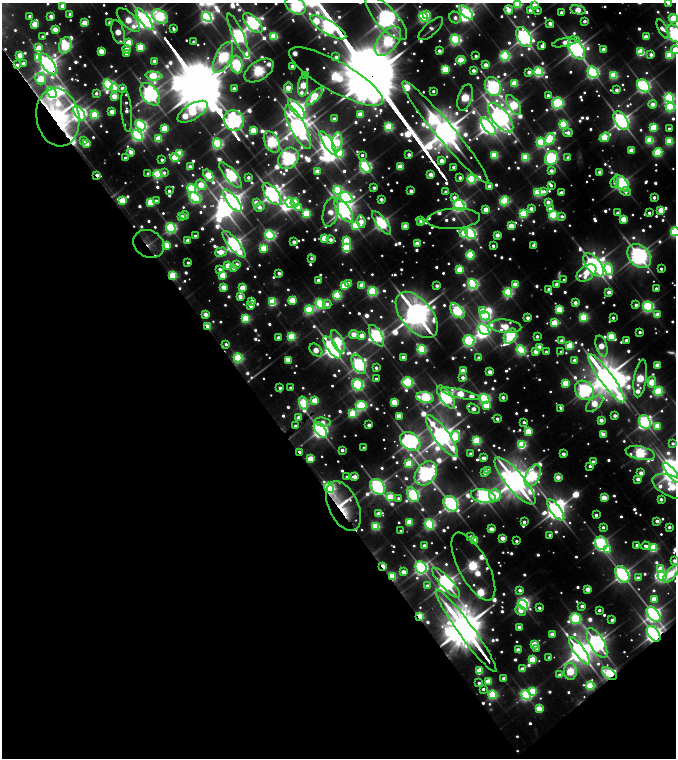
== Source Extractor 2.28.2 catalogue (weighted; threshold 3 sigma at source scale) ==
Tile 14 of 4 x 4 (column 2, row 4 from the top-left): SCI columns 1788-3135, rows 205-1716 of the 6353 x 6353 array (HDU 1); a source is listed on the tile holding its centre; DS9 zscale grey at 2 x 2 block average (1 PNG px = mean of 2 x 2 image px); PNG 678 x 760 px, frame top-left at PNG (2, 3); each listed source drawn as its Kron ellipse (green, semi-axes under 4 px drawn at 4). Shown black and unused: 39% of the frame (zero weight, under 3 of 6 exposures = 10% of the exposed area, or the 3 px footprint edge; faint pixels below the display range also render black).
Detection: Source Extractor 2.28.2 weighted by HDU 2 'WHT'; one run over the whole footprint, this tile lists its part. Background 0.0859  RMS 0.01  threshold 0.0421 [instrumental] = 3 sigma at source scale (4.09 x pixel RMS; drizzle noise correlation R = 1.36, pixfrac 0.8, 0.05/0.05 arcsec/px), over >= 5 px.
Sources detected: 1142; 140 too faint to see at this stretch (2 x 2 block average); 18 inside a brighter object's white glare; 13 cosmic-ray / hot-pixel residue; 4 long thin detections or spike segments (spike, bleed or trail) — neither listed nor drawn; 24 inside a brighter listed object's ellipse — not listed separately; of the other 943, all 500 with FLUX_AUTO >= 26.5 (the completeness limit of this list) listed and drawn (443 fainter detections not listed), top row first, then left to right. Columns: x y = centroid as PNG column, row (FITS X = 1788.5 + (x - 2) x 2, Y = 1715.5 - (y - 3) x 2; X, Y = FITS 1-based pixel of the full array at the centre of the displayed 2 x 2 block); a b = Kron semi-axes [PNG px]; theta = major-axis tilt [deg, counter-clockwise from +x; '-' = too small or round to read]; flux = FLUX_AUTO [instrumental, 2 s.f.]
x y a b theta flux
668 3 4 3 - 31
517 4 4 4 - 820
534 5 3 3 - 160
63 6 3 3 - 150
296 6 11 7 -34 2300
509 10 4 4 - 170
530 10 3 3 - 56
537 10 3 2 - 29
578 10 8 4 -12 260
561 12 2 2 - 32
466 13 9 4 -46 1800
70 14 3 2 - 51
427 14 4 3 - 71
30 16 2 2 - 31
51 16 3 3 - 88
160 16 9 6 -36 1400
207 17 5 4 - 1900
424 17 5 4 - 1400
386 18 28 10 -47 5700
455 18 6 5 - 67
673 18 5 4 - 470
144 19 13 4 -54 4700
128 20 15 7 -46 400
584 21 3 2 - 50
85 23 3 3 - 270
110 23 3 3 - 88
253 23 13 6 -47 3300
550 23 3 3 - 72
35 24 3 3 - 230
328 27 20 6 -31 3700
55 29 3 3 - 140
174 29 3 2 - 32
431 29 15 6 42 37
663 29 10 4 -63 81
118 32 12 6 -71 260
675 33 10 6 -53 2200
238 36 24 5 -66 3200
274 36 4 3 - 630
43 37 2 2 - 26
524 37 11 6 -61 3800
646 37 3 3 - 130
455 39 5 4 - 1500
388 41 17 9 52 1600
129 42 4 3 - 270
194 42 2 2 - 37
566 42 14 3 13 120
65 45 8 6 70 1300
542 46 3 3 - 53
39 47 3 3 - 150
140 47 4 3 - 540
127 49 4 3 - 89
576 49 11 6 -55 4400
603 49 3 3 - 99
675 50 4 4 - 220
101 51 3 3 - 200
439 51 3 3 - 65
641 52 3 3 - 650
126 54 3 2 - 35
651 54 3 3 - 57
20 55 3 3 - 220
670 55 4 3 - 580
476 56 2 2 - 33
505 56 4 4 - 1100
38 57 3 3 - 240
223 57 17 8 64 1600
336 57 3 2 - 36
461 60 4 3 - 360
155 61 3 3 - 86
23 63 2 2 - 40
48 64 13 5 -55 4900
237 64 9 6 -81 1400
17 65 2 2 - 31
486 65 3 3 - 120
292 66 3 3 - 85
445 69 3 3 - 550
259 70 16 9 33 1700
473 71 3 3 - 69
529 72 3 3 - 76
539 72 4 4 - 1100
593 72 6 4 -53 2000
305 75 2 2 - 39
614 75 4 3 - 630
153 76 8 4 -4 730
336 77 53 15 -29 1800
41 79 6 5 - 290
515 83 3 3 - 390
108 84 6 4 -65 1800
303 86 10 5 85 420
644 86 7 5 -48 2300
493 87 10 7 -63 2800
115 88 4 3 - 43
122 88 3 3 - 73
288 88 5 3 - 190
234 89 3 3 - 76
617 90 2 2 - 58
433 91 2 2 - 29
52 93 6 3 -54 1700
96 93 3 2 - 31
150 94 12 8 -54 4100
548 95 3 3 - 49
114 96 3 3 - 160
314 96 11 4 46 700
465 97 14 7 71 740
669 98 5 4 - 1300
558 103 6 5 - 1600
653 104 4 3 - 110
514 105 11 5 -59 820
670 107 4 4 - 850
297 109 12 5 -50 4100
127 111 21 5 -85 58
112 112 3 3 - 170
193 112 17 7 31 1100
79 113 8 4 -53 3200
360 114 3 3 - 200
95 115 4 4 - 670
58 117 29 21 -79 1300
500 118 18 8 -51 7300
334 119 3 3 - 80
234 120 11 9 -53 4100
621 120 10 6 -56 4100
563 124 4 4 - 800
140 125 6 4 -48 1700
488 126 10 4 -52 2400
298 127 24 7 -63 6500
389 127 4 4 - 870
654 127 3 3 - 470
165 128 3 3 - 370
669 129 2 2 - 30
253 131 3 3 - 340
445 132 66 9 -50 16000
568 133 5 3 - 69
137 135 6 4 -46 1500
605 137 5 3 - 450
159 139 4 3 - 360
550 139 6 4 60 790
83 140 3 3 - 38
650 140 4 4 - 580
669 141 4 4 - 550
272 142 11 7 -62 1600
337 142 10 5 83 360
541 142 4 4 - 830
328 143 14 4 -56 4200
86 144 3 3 - 190
217 144 5 4 - 1300
631 150 3 3 - 150
131 152 3 3 - 110
658 152 5 4 - 620
180 153 3 3 - 380
340 153 4 4 - 510
362 155 2 2 - 31
409 155 2 2 - 50
494 155 3 3 - 580
525 157 4 4 - 710
568 157 3 3 - 58
125 158 2 2 - 33
175 158 4 3 - 490
288 158 11 9 53 3100
551 158 7 6 - 1900
162 160 2 2 - 34
442 161 3 3 - 120
190 167 3 2 - 63
365 167 7 4 -56 1800
400 167 3 3 - 260
453 167 2 2 - 30
317 171 3 3 - 150
551 171 3 3 - 73
600 172 3 3 - 93
164 173 4 3 - 32
148 174 3 2 - 44
158 174 4 4 - 880
97 175 3 2 - 54
208 175 7 4 -53 570
231 175 16 5 -50 2200
431 175 3 3 - 130
248 177 2 2 - 41
460 178 3 3 - 49
471 179 4 4 - 1100
615 182 5 3 - 40
622 183 10 5 -51 2200
201 185 6 5 - 210
551 185 3 3 - 28
490 186 3 3 - 100
374 188 2 2 - 43
192 189 4 4 - 1100
338 190 4 4 - 940
169 191 3 2 - 36
411 191 3 2 - 66
544 191 3 3 - 32
446 192 4 3 - 35
538 192 4 4 - 730
561 192 2 2 - 33
626 192 5 4 - 38
272 194 13 6 -53 5200
654 197 3 2 - 52
195 198 6 4 -41 1200
346 198 6 5 - 1300
455 198 3 3 - 56
381 199 3 2 - 55
123 200 3 3 - 340
156 201 3 3 - 45
232 201 14 5 -52 5000
504 201 4 4 - 890
151 202 3 3 - 450
256 202 4 3 - 94
548 202 4 3 - 71
290 203 5 3 - 1500
295 203 4 3 - 140
459 205 6 5 - 1900
259 207 5 3 - 66
299 207 4 3 - 150
531 209 3 3 - 72
550 209 3 3 - 61
344 210 14 6 -55 5300
486 210 3 3 - 190
661 210 4 3 - 220
330 212 15 7 77 160
306 213 3 3 - 660
618 213 3 3 - 68
649 213 2 2 - 40
523 214 4 4 - 730
185 215 4 2 - 33
553 215 4 4 - 850
182 216 3 2 - 42
562 216 3 3 - 31
453 219 27 10 4 93
624 219 3 3 - 230
421 220 3 2 - 63
361 222 6 3 -82 140
382 223 14 5 -52 2500
421 223 3 2 - 42
356 226 4 3 - 430
405 226 3 3 - 150
511 226 3 3 - 210
171 228 5 4 - 1400
675 232 4 4 - 940
464 233 5 3 - 250
470 233 6 4 -56 1700
270 235 5 4 - 1400
497 235 3 3 - 100
195 236 2 2 - 42
325 238 3 3 - 350
188 240 3 3 - 87
331 240 3 3 - 49
347 240 4 3 - 310
294 242 3 2 - 67
149 244 16 13 -28 62
234 244 17 5 -50 3700
417 244 3 3 - 130
166 245 3 3 - 390
534 245 3 3 - 49
493 246 2 2 - 40
346 247 4 4 - 760
264 248 4 3 - 460
221 252 6 4 18 200
470 255 4 3 - 590
639 256 13 10 -46 5200
312 258 2 2 - 30
188 263 2 2 - 27
237 264 3 3 - 31
593 265 14 7 -51 4600
228 266 3 3 - 220
234 268 3 3 - 90
220 269 3 3 - 40
460 269 3 3 - 340
609 269 6 4 -78 510
661 269 2 2 - 27
279 273 3 2 - 53
586 273 11 7 37 240
223 275 3 3 - 320
173 276 4 3 - 640
318 280 3 2 - 44
564 280 2 2 - 37
349 283 3 3 - 83
473 284 5 4 - 1500
557 284 3 3 - 99
362 285 3 3 - 210
515 285 3 3 - 200
344 286 3 3 - 360
437 286 2 2 - 41
223 287 3 3 - 170
243 288 3 3 - 250
656 288 2 2 - 30
549 289 3 3 - 74
372 291 4 4 - 1000
508 292 4 4 - 980
609 292 3 3 - 87
337 296 4 4 - 740
240 297 3 3 - 100
292 300 3 3 - 270
252 301 3 2 - 60
272 302 4 3 - 670
575 303 3 3 - 71
320 304 5 4 - 1100
327 304 4 3 - 47
251 305 3 3 - 77
636 305 3 3 - 43
648 307 5 4 - 1400
559 309 3 3 - 340
309 310 4 4 - 830
457 311 9 5 -46 1600
483 311 4 4 - 190
206 314 3 3 - 98
417 315 27 15 -50 14000
657 315 3 3 - 110
485 316 5 4 - 900
584 317 4 4 - 730
246 318 4 3 - 650
528 318 3 3 - 62
613 318 2 2 - 30
555 323 3 3 - 410
207 326 4 2 - 280
505 326 16 6 -6 320
484 329 6 3 -48 1500
640 332 2 2 - 30
354 334 4 3 - 180
362 336 3 3 - 200
376 336 12 5 -60 2800
510 336 8 6 57 1700
537 336 2 2 - 40
611 336 3 3 - 340
292 337 4 3 - 690
279 338 3 3 - 61
626 340 3 2 - 59
338 341 12 5 -66 380
469 341 6 5 - 1500
562 341 3 3 - 110
226 344 3 2 - 27
570 346 3 3 - 440
601 346 11 5 -73 230
332 347 13 5 -55 4400
539 347 3 3 - 190
422 349 4 3 - 1000
316 350 7 5 -44 200
521 350 5 4 - 940
536 352 3 3 - 110
546 352 3 3 - 34
561 352 2 2 - 28
238 358 4 4 - 860
403 358 4 2 - 91
479 358 3 3 - 74
288 360 3 3 - 220
575 360 3 3 - 90
359 364 10 6 -59 2400
657 365 3 3 - 130
376 368 3 2 - 40
463 371 3 3 - 200
490 372 3 3 - 99
463 377 3 3 - 42
607 378 29 6 -54 15000
640 378 19 6 81 730
376 379 3 2 - 35
408 382 5 5 - 1200
652 382 6 3 86 400
566 383 3 3 - 320
358 385 6 5 - 1400
280 388 3 3 - 27
291 388 2 2 - 32
584 390 10 8 -50 2500
658 391 5 4 - 800
460 394 20 4 -13 700
425 397 9 5 -9 1400
446 397 13 5 -55 3100
503 397 3 2 - 58
484 399 5 4 - 1400
315 401 4 3 - 300
394 402 3 3 - 270
303 403 6 4 -75 990
595 404 10 5 42 290
361 406 5 4 - 1100
486 406 4 3 - 180
561 408 4 2 - 32
474 409 7 4 -27 94
353 414 4 4 - 660
399 416 3 3 - 170
615 416 2 2 - 49
299 418 3 3 - 85
497 419 3 2 - 36
601 420 3 3 - 100
323 422 8 4 -9 66
524 422 3 3 - 31
645 422 7 5 -58 2400
369 425 3 2 - 61
296 426 3 2 - 34
657 426 3 3 - 280
320 430 9 5 -53 3400
528 432 3 3 - 360
603 434 3 3 - 87
442 436 25 7 -54 7900
456 437 6 4 86 540
410 441 11 8 -37 3900
477 441 4 3 - 760
673 443 2 2 - 27
522 445 4 4 - 770
364 448 2 2 - 41
342 450 2 2 - 53
300 452 3 2 - 87
470 453 2 2 - 28
640 453 14 6 -13 1600
563 454 3 3 - 62
484 458 3 3 - 77
311 459 3 3 - 310
593 462 3 3 - 94
409 464 4 4 - 470
590 466 3 3 - 28
488 470 3 3 - 44
485 472 3 3 - 60
426 473 13 9 52 3800
641 473 3 3 - 73
672 473 12 4 -51 4800
533 476 12 7 64 1300
347 477 2 2 - 30
355 477 3 2 - 73
558 477 3 3 - 120
638 479 3 3 - 80
515 481 29 9 -50 13000
378 487 9 6 -51 3100
672 487 21 10 -24 580
329 488 5 3 - 1300
413 495 8 5 -59 1700
495 495 6 6 - 670
483 496 13 6 -11 2800
390 497 3 3 - 340
399 498 3 2 - 38
604 498 3 3 - 190
661 499 3 3 - 42
451 504 8 6 -49 3200
344 506 26 15 -65 210
556 510 13 5 -53 5000
379 514 3 3 - 120
596 515 2 2 - 37
657 521 3 2 - 53
409 522 3 3 - 400
524 522 3 2 - 42
429 524 5 4 - 1300
376 526 3 3 - 690
603 527 3 3 - 33
669 527 3 2 - 41
491 529 3 3 - 120
401 531 2 2 - 27
550 535 3 2 - 29
471 537 3 3 - 40
502 538 3 3 - 110
475 540 4 3 - 250
516 541 2 2 - 27
601 543 7 6 - 1900
637 545 2 2 - 36
424 546 3 3 - 76
646 546 4 3 - 34
653 548 4 4 - 640
607 549 4 4 - 300
674 561 3 2 - 34
383 566 3 2 - 210
421 567 6 5 - 2400
473 567 37 14 -62 1600
661 569 4 3 - 300
404 572 3 3 - 98
622 574 9 6 -54 3300
671 574 11 5 51 210
392 576 4 3 - 550
662 576 5 3 - 1300
638 578 3 3 - 77
446 583 19 6 -47 4700
427 586 3 3 - 66
588 589 3 3 - 130
520 590 3 3 - 49
654 599 3 3 - 180
523 605 6 3 -41 1300
582 606 3 3 - 55
539 608 3 2 - 38
599 610 2 2 - 41
521 611 6 4 -41 100
654 614 9 5 -52 2800
420 617 3 2 - 580
575 618 5 5 - 1100
612 620 3 2 - 35
519 627 3 2 - 65
466 631 50 7 -54 25000
552 634 3 3 - 89
654 634 9 5 -54 3800
597 643 16 7 -61 5200
534 644 4 3 - 260
537 649 3 3 - 28
518 650 3 3 - 98
579 651 16 5 -54 7500
549 657 2 2 - 34
532 660 4 3 - 470
523 669 3 3 - 120
480 671 4 3 - 370
570 671 8 6 -87 670
609 674 8 4 -35 1500
560 675 3 3 - 78
504 678 3 2 - 55
488 682 3 3 - 250
479 683 2 2 - 29
590 686 4 4 - 710
483 689 3 2 - 34
533 691 4 4 - 500
493 695 4 4 - 910
526 695 5 4 - 1400
539 709 4 3 - 260
Overlapping masked pixels (flux is a lower limit): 26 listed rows (the first 20) at x y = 48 64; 17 65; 58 117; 445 132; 97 175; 149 244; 173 276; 207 326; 238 358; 303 403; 299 418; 296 426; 320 430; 300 452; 329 488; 344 506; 383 566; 392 576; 446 583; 654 614
Isophote crosses this tile's border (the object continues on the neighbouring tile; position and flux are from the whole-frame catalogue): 23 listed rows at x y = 668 3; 517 4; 534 5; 63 6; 296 6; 466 13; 160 16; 386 18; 673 18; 144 19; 675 33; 675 50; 670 55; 669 98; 670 107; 445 132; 669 141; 675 232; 640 453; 672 473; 672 487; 674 561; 671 574